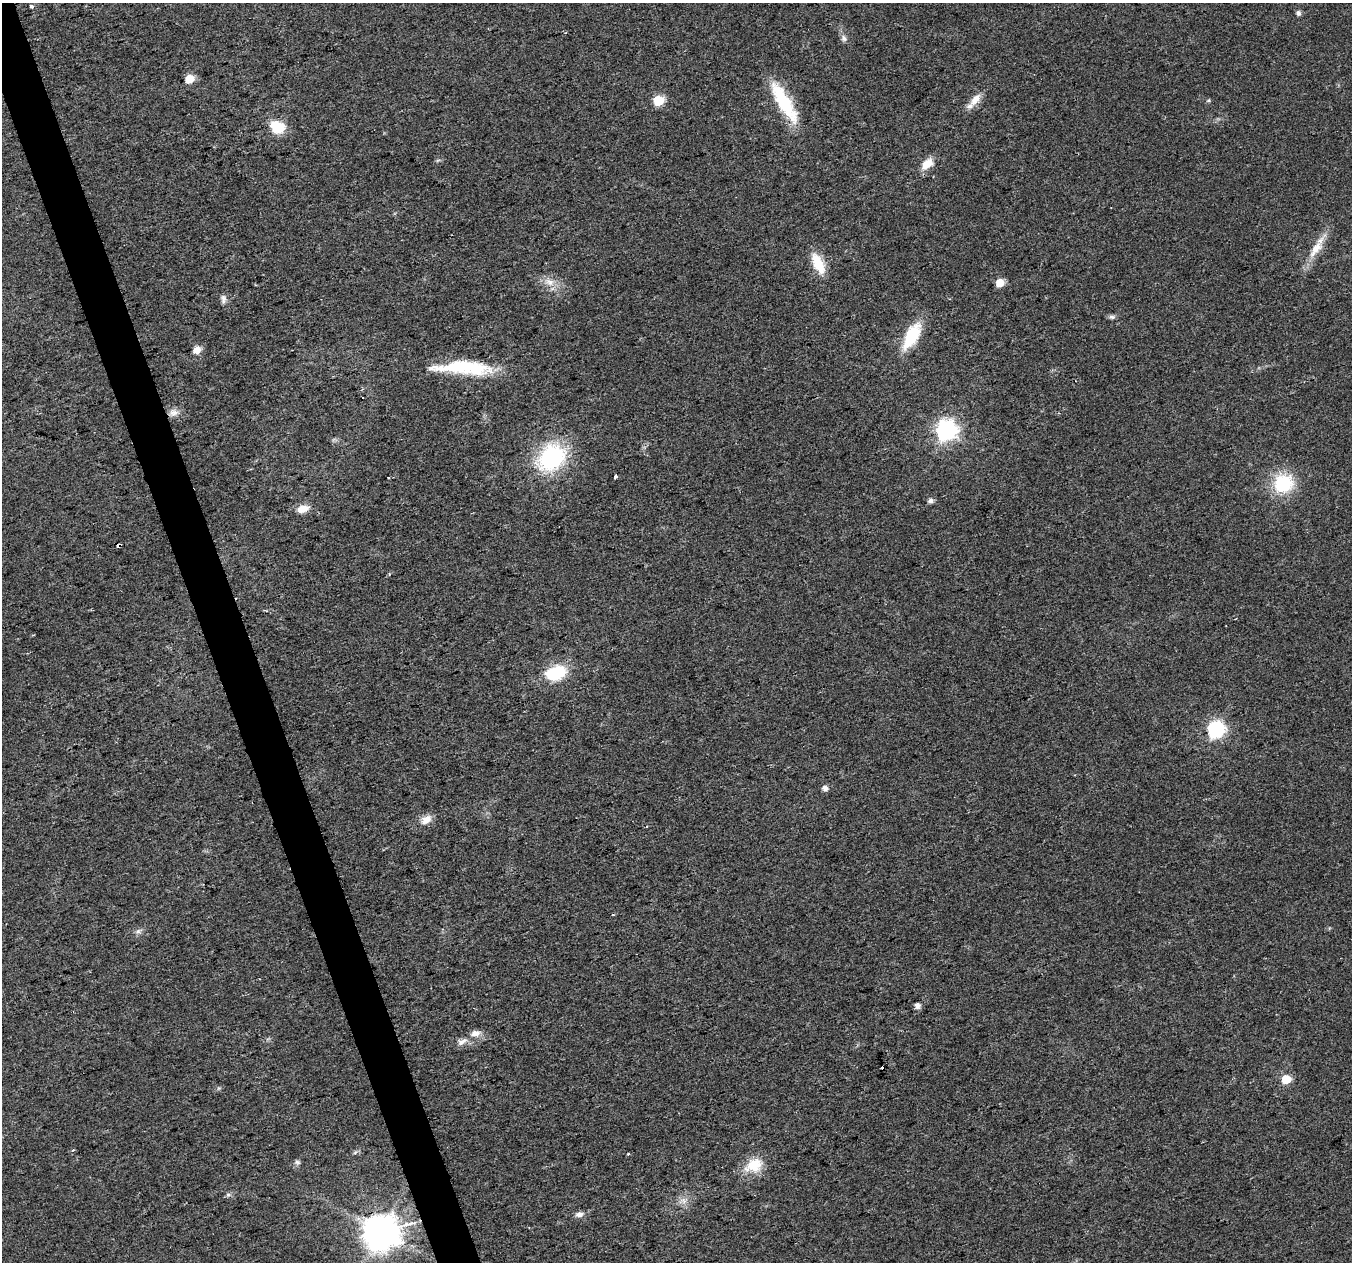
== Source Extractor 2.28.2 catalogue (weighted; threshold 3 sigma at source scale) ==
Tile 11 of 4 x 4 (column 3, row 3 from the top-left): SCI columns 2701-4050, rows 1380-2639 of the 5401 x 5226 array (HDU 1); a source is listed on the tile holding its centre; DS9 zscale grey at full resolution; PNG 1354 x 1264 px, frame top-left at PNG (2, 3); no overlay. Shown black and unused: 3% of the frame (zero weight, under 2 of 3 exposures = <1% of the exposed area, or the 3 px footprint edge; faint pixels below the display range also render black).
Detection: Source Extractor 2.28.2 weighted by HDU 2 'WHT'; one run over the whole footprint, this tile lists its part. Background 0.041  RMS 0.0055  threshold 0.0249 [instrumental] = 3 sigma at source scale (4.5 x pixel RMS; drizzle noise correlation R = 1.50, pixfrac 1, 0.0396/0.0396 arcsec/px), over >= 5 px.
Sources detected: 47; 1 inside a brighter listed object's ellipse — not listed separately; the other 46 listed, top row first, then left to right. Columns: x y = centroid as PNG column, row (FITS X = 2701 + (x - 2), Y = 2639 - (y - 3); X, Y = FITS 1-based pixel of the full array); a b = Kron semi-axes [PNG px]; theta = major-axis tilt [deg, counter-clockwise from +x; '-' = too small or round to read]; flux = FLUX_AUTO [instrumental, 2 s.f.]
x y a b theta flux
31 6 5 4 - 1.1
1298 13 7 6 - 1.4
844 38 9 7 -83 2
189 79 6 5 - 13
975 99 20 9 54 6.1
1209 100 6 4 71 0.66
659 101 6 5 - 35
784 102 54 14 -59 31
277 127 14 11 -27 16
927 164 15 9 43 7.9
1316 249 32 11 55 10
818 263 28 12 -65 13
549 282 14 10 -27 5.7
1000 283 6 5 - 10
223 299 13 6 88 2.2
1112 317 9 5 5 1.5
912 336 28 13 61 25
196 350 8 6 26 4.9
464 368 71 15 -2 39
363 397 3 3 - 1.1
173 413 11 10 - 3.9
947 430 8 7 - 290
552 457 29 22 37 61
388 477 3 3 - 2.4
615 477 3 3 - 2.3
1283 483 19 17 33 31
931 501 6 5 - 2.2
303 509 14 8 15 6.2
118 545 3 3 - 12
557 672 13 8 21 47
1216 729 7 7 - 150
825 788 6 5 - 2.9
426 819 15 10 34 5.3
138 931 7 6 - 1.6
917 1005 6 5 - 2.8
475 1033 11 7 7 3.9
462 1042 15 6 35 3.3
882 1067 3 2 - 0.77
1286 1079 5 5 - 20
628 1154 3 2 - 1.1
297 1162 8 6 -16 1.3
754 1165 23 17 26 14
228 1195 6 6 - 1.1
683 1201 9 8 - 3.2
579 1214 11 7 6 2.6
381 1232 10 10 - 1300
Overlapping masked pixels (flux is a lower limit): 1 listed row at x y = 118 545